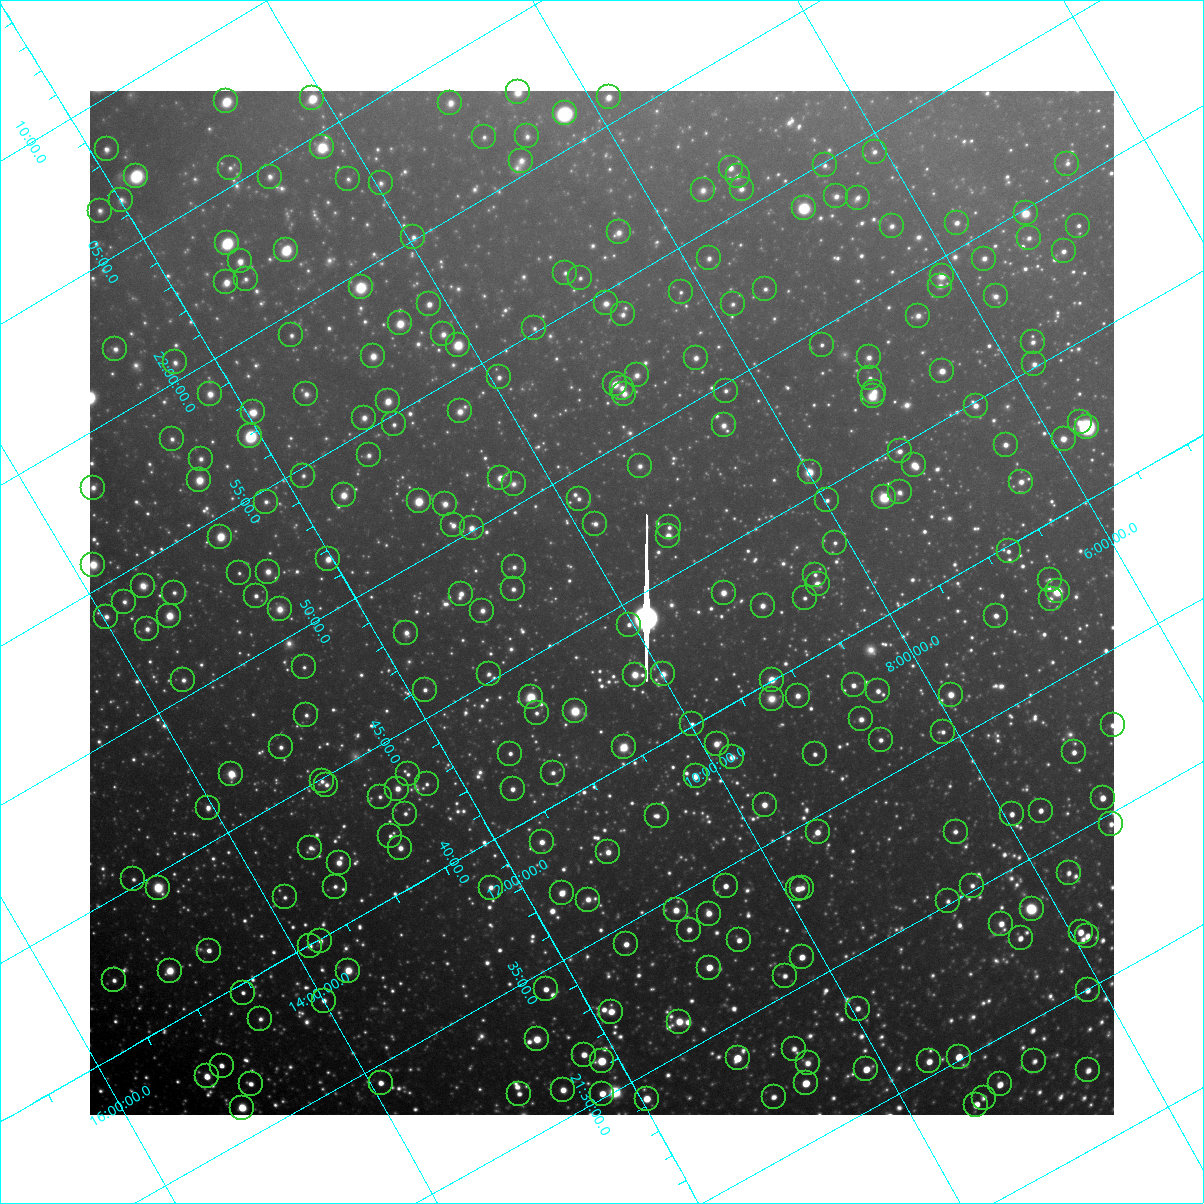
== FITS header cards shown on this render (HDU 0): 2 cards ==
NAXIS1  =                 1024 / Required FITS header
NAXIS2  =                 1024 / Required FITS header

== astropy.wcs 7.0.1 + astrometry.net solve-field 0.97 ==
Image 1024 x 1024 px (HDU 0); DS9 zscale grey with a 90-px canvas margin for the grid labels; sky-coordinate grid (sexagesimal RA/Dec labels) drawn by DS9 from the SOLVED WCS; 268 Tycho-2 reference stars matched to detected sources circled (green)
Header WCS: RA---TAN-SIP/DEC--TAN-SIP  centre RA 21:45:27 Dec +10:09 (326.36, +10.15 deg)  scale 31.7 arcsec/px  FOV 540.8' x 540.6'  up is +120 deg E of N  parity flipped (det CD > 0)
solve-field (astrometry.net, Tycho-2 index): VERIFIED the header's WCS against the Tycho-2 star catalogue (verified at 8 index scales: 11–298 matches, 0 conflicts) and refined it, rather than solving blind
Solved WCS: RA---TAN-SIP/DEC--TAN-SIP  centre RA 21:45:27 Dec +10:09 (326.36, +10.15 deg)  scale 31.7 arcsec/px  FOV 540.6' x 540.7'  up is +120 deg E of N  parity flipped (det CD > 0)
The solver's refit moves the header's centre by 1.4 arcsec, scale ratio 0.9998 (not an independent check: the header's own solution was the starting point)
Tycho-2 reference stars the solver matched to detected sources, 268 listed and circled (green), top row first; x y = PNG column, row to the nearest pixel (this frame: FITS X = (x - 90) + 1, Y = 1024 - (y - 91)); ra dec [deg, ICRS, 3 dp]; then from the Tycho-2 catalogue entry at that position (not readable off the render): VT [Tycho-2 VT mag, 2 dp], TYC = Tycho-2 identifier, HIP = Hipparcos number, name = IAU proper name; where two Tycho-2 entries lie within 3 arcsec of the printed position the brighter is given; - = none
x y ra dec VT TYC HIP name
518 92 330.663 +8.515 7.87 1135-27-1 - -
609 97 330.212 +7.852 7.99 1135-489-1 108663 -
312 98 331.544 +10.093 7.14 1140-1050-1 109117 -
226 101 331.914 +10.754 7.19 1140-823-1 109226 -
450 103 330.885 +9.071 8.43 1135-274-1 - -
565 113 330.288 +8.257 5.80 1135-877-1 108699 -
527 136 330.279 +8.644 8.92 1135-1052-1 108696 -
484 137 330.470 +8.972 9.38 1135-132-1 - -
322 147 331.130 +10.240 7.03 1139-952-1 108963 -
107 149 332.098 +11.870 8.47 1144-1408-1 - -
875 152 328.604 +6.084 8.94 557-543-1 108130 -
521 161 330.122 +8.796 9.16 1135-402-1 - -
1067 164 327.656 +4.681 9.41 552-1295-1 - -
825 165 328.721 +6.521 9.32 557-1015-1 - -
230 168 331.389 +11.026 9.31 1140-103-1 - -
731 168 329.124 +7.242 8.54 557-409-1 - -
136 176 331.761 +11.768 7.04 1144-731-1 109181 -
738 176 329.030 +7.228 9.31 557-67-1 - -
270 177 331.142 +10.766 8.79 1139-896-1 - -
348 179 330.766 +10.187 9.55 1139-1528-1 - -
381 183 330.587 +9.959 9.34 1139-435-1 - -
742 189 328.917 +7.254 8.76 557-367-1 108239 -
703 190 329.078 +7.554 9.29 1122-360-1 108286 -
836 196 328.434 +6.570 8.82 557-1163-1 - -
858 198 328.330 +6.415 9.07 557-1154-1 108038 -
121 200 331.643 +11.988 8.97 1144-1048-1 - -
804 208 328.491 +6.865 6.23 557-1205-1 108090 -
100 211 331.658 +12.197 9.12 1144-950-1 109154 -
1026 213 327.464 +5.213 7.46 552-597-1 107764 -
957 223 327.697 +5.774 8.46 556-1145-1 - -
892 226 327.961 +6.281 9.00 556-434-1 - -
1078 226 327.137 +4.868 9.06 552-1178-1 - -
619 232 329.133 +8.378 8.87 1122-558-1 - -
413 237 330.025 +9.954 9.04 1139-1487-1 - -
1029 238 327.261 +5.297 9.06 552-741-1 - -
227 243 330.829 +11.387 5.81 1143-506-1 108875 -
286 250 330.506 +10.974 6.35 1139-756-1 108766 -
1064 251 327.006 +5.094 8.92 552-507-1 - -
709 258 328.531 +7.808 9.04 1122-270-1 - -
984 259 327.301 +5.723 8.78 556-1279-1 - -
240 261 330.628 +11.371 8.12 1143-1366-1 108806 -
565 273 329.066 +8.963 9.42 1122-123-1 - -
942 276 327.357 +6.121 8.35 556-1339-1 - -
580 278 328.959 +8.872 9.29 1122-271-1 - -
246 279 330.467 +11.409 9.27 1143-1146-1 - -
226 282 330.530 +11.568 7.84 1143-1548-1 - -
940 286 327.289 +6.176 9.12 556-826-1 - -
361 287 329.882 +10.576 7.18 1139-929-1 108566 -
765 289 328.045 +7.516 9.13 1122-920-1 - -
681 292 328.398 +8.171 9.43 1122-1012-1 - -
996 296 326.963 +5.803 8.79 556-1033-1 - -
606 303 328.648 +8.792 8.92 1122-517-1 108143 -
429 304 329.441 +10.133 8.13 1139-161-1 108413 -
733 304 328.074 +7.831 9.56 1122-1192-1 - -
623 314 328.487 +8.711 8.75 1122-1459-1 - -
918 316 327.160 +6.475 9.03 556-798-1 - -
400 323 329.424 +10.440 7.34 1139-966-1 108408 -
534 328 328.779 +9.443 9.34 1126-1346-1 108187 -
443 334 329.145 +10.162 8.78 1126-1571-1 - -
291 335 329.826 +11.315 9.12 1143-602-1 - -
1033 342 326.449 +5.723 9.16 556-1133-1 - -
458 345 328.996 +10.097 7.17 1126-448-1 108263 -
822 345 327.364 +7.334 9.25 556-154-1 - -
115 349 330.524 +12.705 8.67 1143-619-1 108775 -
373 356 329.293 +10.790 8.23 1126-1585-1 - -
869 357 327.058 +7.032 8.69 556-232-1 107646 -
696 358 327.826 +8.347 8.61 1122-1390-1 107868 -
175 362 330.147 +12.316 8.98 1143-1525-1 - -
1034 364 326.275 +5.809 9.14 556-1374-1 - -
942 371 326.631 +6.535 7.87 556-959-1 - -
637 375 327.959 +8.873 8.94 1122-1065-1 - -
499 377 328.561 +9.930 8.85 1126-511-1 - -
870 378 326.895 +7.117 9.24 556-927-1 - -
615 384 327.986 +9.079 7.84 1122-901-1 107925 -
622 388 327.927 +9.042 8.41 1122-759-1 107902 -
726 391 327.438 +8.266 9.32 1121-1422-1 107754 -
874 392 326.771 +7.141 8.79 556-599-1 107559 -
210 394 329.744 +12.194 8.32 1143-700-1 - -
306 394 329.306 +11.466 8.99 1130-1729-1 108367 -
624 394 327.871 +9.050 8.72 1122-865-1 - -
873 396 326.745 +7.175 7.76 556-38-1 107549 -
388 401 328.881 +10.880 7.83 1126-16-1 108228 -
976 406 326.216 +6.433 8.14 555-962-1 - -
460 411 328.476 +10.380 8.40 1126-843-1 - -
253 412 329.406 +11.947 7.51 1143-1360-1 108396 -
364 418 328.861 +11.133 8.42 1126-988-1 - -
1080 422 325.633 +5.719 8.97 555-392-1 - -
394 424 328.673 +10.938 9.06 1126-1161-1 - -
724 425 327.183 +8.435 8.74 1121-640-1 - -
1087 427 325.564 +5.680 5.50 555-1663-1 107151 -
250 436 329.235 +12.076 5.54 1130-1972-1 108339 -
172 439 329.570 +12.682 9.19 1143-89-1 - -
1064 439 325.577 +5.912 7.62 555-42-1 107153 -
1006 445 325.785 +6.377 8.26 555-1244-1 - -
900 451 326.202 +7.209 8.37 555-43-1 - -
369 455 328.549 +11.266 9.03 1130-1398-1 - -
201 459 329.286 +12.554 9.19 1130-1806-1 - -
914 465 326.033 +7.158 7.49 555-887-1 - -
640 466 327.245 +9.253 9.14 1121-1093-1 107698 -
810 472 326.442 +7.988 7.33 1121-1547-1 107447 -
303 476 328.688 +11.853 9.33 1130-910-1 - -
500 478 327.781 +10.368 7.93 1126-1094-1 107858 -
199 480 329.127 +12.659 7.86 1130-1661-1 108307 -
1021 482 325.432 +6.421 8.47 555-1126-1 107107 -
514 484 327.674 +10.292 9.35 1126-794-1 - -
93 488 329.554 +13.494 8.59 1147-676-1 - -
900 492 325.888 +7.392 9.39 555-1089-1 - -
344 495 328.354 +11.634 7.92 1130-768-1 108051 -
884 497 325.916 +7.529 6.60 1121-1130-1 107271 -
579 499 327.266 +9.862 9.08 1125-1549-1 - -
827 500 326.146 +7.977 8.97 1121-1040-1 - -
419 501 327.966 +11.091 6.68 1126-413-1 107919 -
266 502 328.656 +12.253 9.21 1130-1130-1 - -
445 504 327.828 +10.902 8.34 1126-443-1 - -
595 524 326.999 +9.846 8.81 1125-2072-1 - -
453 525 327.624 +10.935 8.71 1126-185-1 107811 -
669 527 326.639 +9.299 9.28 1121-541-1 - -
472 528 327.521 +10.807 7.88 1126-200-1 107780 -
668 536 326.581 +9.342 7.67 1121-767-1 107495 -
220 537 328.592 +12.751 6.61 1130-233-1 108127 -
835 543 325.784 +8.103 9.27 1121-1170-1 - -
1009 551 324.954 +6.820 9.01 555-979-1 106962 -
328 559 327.928 +12.036 7.63 1130-1171-1 107903 -
93 565 328.956 +13.839 7.86 1134-801-1 108249 -
514 567 327.027 +10.656 8.98 1125-883-1 - -
268 572 328.105 +12.547 8.29 1130-1367-1 - -
239 573 328.224 +12.772 9.57 1130-1034-1 - -
815 575 325.626 +8.394 9.55 1121-354-1 - -
1050 580 324.555 +6.633 9.43 555-29-1 - -
818 584 325.547 +8.415 8.53 1121-838-1 107146 -
143 586 328.565 +13.557 8.64 1134-1052-1 - -
513 589 326.860 +10.760 8.69 1125-1069-1 - -
1058 591 324.432 +6.618 6.18 555-1661-1 106783 -
174 593 328.367 +13.351 9.42 1134-1772-1 - -
724 593 325.893 +9.172 7.87 1121-1053-1 - -
461 594 327.059 +11.178 8.21 1125-214-1 107647 -
256 596 327.971 +12.747 8.74 1130-61-1 - -
805 598 325.492 +8.575 9.15 1120-184-1 - -
1051 599 324.404 +6.710 9.47 555-121-1 - -
124 602 328.523 +13.767 9.10 1134-1030-1 - -
763 606 325.619 +8.931 8.31 1121-1005-1 107169 -
280 609 327.758 +12.626 8.82 1130-653-1 107848 -
482 611 326.832 +11.089 8.59 1125-836-1 - -
169 616 328.208 +13.489 7.47 1134-1169-1 108002 -
996 616 324.514 +7.195 8.65 555-129-1 - -
106 617 328.489 +13.969 9.00 1134-534-1 - -
629 625 326.068 +10.034 8.81 1125-2001-1 - -
147 629 328.207 +13.716 8.54 1134-1734-1 108001 -
406 633 327.003 +11.766 8.91 1129-1655-1 107628 -
304 667 327.195 +12.696 9.64 1129-1861-1 - -
489 674 326.312 +11.321 9.58 1129-445-1 - -
663 674 325.532 +9.992 8.47 1125-1426-1 - -
635 675 325.654 +10.208 7.59 1125-1349-1 107184 -
183 680 327.642 +13.668 9.02 1134-1771-1 - -
772 680 325.008 +9.185 6.99 1120-161-1 106981 -
854 685 324.603 +8.585 8.25 1120-776-1 106841 -
425 690 326.475 +11.877 8.86 1129-1994-1 107461 -
878 691 324.451 +8.423 8.48 1120-1518-1 - -
951 695 324.105 +7.883 7.80 1120-1401-1 106677 -
798 696 324.768 +9.056 8.54 1120-523-1 - -
531 697 325.943 +11.101 7.31 1125-772-1 107280 -
772 699 324.861 +9.270 9.03 1120-327-1 - -
575 711 325.637 +10.824 6.03 1125-925-1 107173 -
537 713 325.793 +11.127 9.33 1125-1382-1 - -
306 715 326.812 +12.891 9.42 1129-124-1 - -
861 719 324.306 +8.674 8.67 1120-470-1 - -
692 724 325.015 +9.987 8.96 1124-904-1 - -
1113 725 323.167 +6.786 9.30 554-1643-1 - -
943 732 323.851 +8.105 9.49 1120-1326-1 - -
881 740 324.062 +8.616 9.05 1120-1110-1 106664 -
717 744 324.754 +9.888 7.96 1124-1088-1 106895 -
281 747 326.676 +13.226 8.94 1133-839-1 - -
624 747 325.139 +10.612 7.03 1124-401-1 107028 -
1074 752 323.124 +7.195 8.75 554-1335-1 106357 -
510 754 325.597 +11.505 8.92 1129-433-1 - -
815 754 324.240 +9.181 8.97 1120-423-1 - -
732 757 324.581 +9.826 8.42 1124-1552-1 - -
553 773 325.256 +11.263 9.32 1128-1642-1 107062 -
231 774 326.693 +13.720 6.70 1133-1901-1 107531 -
408 774 325.892 +12.377 9.68 1129-1368-1 - -
696 776 324.599 +10.185 8.07 1124-2040-1 106839 -
322 781 326.224 +13.062 9.02 1129-572-1 107375 -
427 784 325.731 +12.276 9.54 1129-1271-1 - -
326 785 326.177 +13.043 9.32 1129-1881-1 - -
397 789 325.827 +12.518 7.90 1129-1437-1 107246 -
513 789 325.308 +11.643 8.44 1128-960-1 - -
380 797 325.842 +12.689 9.74 1129-466-1 - -
1103 798 322.650 +7.174 7.92 554-430-1 106195 -
765 805 324.071 +9.785 7.94 1124-1296-1 106666 -
208 808 326.534 +14.043 8.27 1133-1356-1 - -
1041 811 322.820 +7.700 8.56 1119-807-1 - -
405 814 325.596 +12.567 9.25 1129-928-1 - -
1012 814 322.917 +7.936 8.46 1119-251-1 - -
657 816 324.458 +10.655 9.09 1124-1349-1 - -
1111 824 322.413 +7.223 9.19 541-1777-1 - -
818 832 323.624 +9.500 7.96 1124-1756-3 106519 -
956 832 323.028 +8.442 9.21 1119-1340-1 106330 -
390 836 325.489 +12.781 9.10 1128-713-1 - -
542 842 324.765 +11.650 8.32 1128-1656-1 106902 -
310 848 325.756 +13.439 9.38 1133-215-1 - -
400 848 325.349 +12.756 8.46 1128-607-1 107085 -
608 852 324.392 +11.187 8.31 1124-939-1 106760 -
339 863 325.511 +13.289 8.27 1132-1070-1 107131 -
1069 873 322.220 +7.757 8.79 1119-1083-1 106054 -
133 879 326.307 +14.920 9.40 1133-234-1 107401 -
726 886 323.609 +10.435 8.15 1123-636-1 106516 -
972 886 322.538 +8.547 9.42 1119-762-1 - -
335 887 325.341 +13.420 9.35 1132-500-1 - -
158 888 326.131 +14.772 6.02 1133-1258-1 107350 -
491 888 324.638 +12.238 8.92 1128-1479-1 - -
802 888 323.260 +9.858 9.18 1123-178-1 106402 -
798 889 323.270 +9.894 8.31 1123-544-1 - -
562 893 324.277 +11.719 7.25 1128-522-1 106725 -
285 897 325.482 +13.851 9.47 1132-1278-1 - -
588 900 324.113 +11.545 8.65 1128-384-1 - -
948 901 322.524 +8.800 9.46 1119-248-1 - -
1032 909 322.103 +8.196 6.60 1119-873-1 106021 -
676 910 323.640 +10.919 7.97 1124-733-1 106526 -
709 914 323.472 +10.682 8.15 1123-1103-1 106471 -
1001 924 322.119 +8.489 8.72 1119-1471-1 - -
689 930 323.432 +10.902 8.70 1123-299-1 106460 -
1081 932 321.712 +7.921 8.04 1119-975-1 105896 -
1087 936 321.654 +7.885 8.33 1106-1193-1 - -
1021 938 321.924 +8.405 8.61 1119-1477-1 105968 -
739 940 323.130 +10.565 8.51 1123-791-1 - -
320 941 324.981 +13.768 8.78 1132-426-1 - -
626 944 323.594 +11.448 8.37 1127-998-1 - -
310 946 324.987 +13.872 8.91 1132-1844-1 - -
209 951 325.407 +14.659 8.35 1132-1853-1 107099 -
802 957 322.724 +10.157 7.89 1123-394-1 106221 -
709 968 323.049 +10.911 7.21 1123-293-1 106337 -
170 971 325.424 +15.042 7.37 1665-1289-1 107105 -
348 971 324.624 +13.684 7.76 1132-1964-1 106850 -
785 976 322.653 +10.369 8.94 1123-490-1 - -
114 980 325.600 +15.505 9.14 1665-297-1 - -
546 989 323.598 +12.257 8.11 1127-542-1 106513 -
1088 990 321.237 +8.117 8.61 1106-1220-1 - -
243 993 324.922 +14.581 9.05 1132-1367-1 - -
324 1001 324.498 +14.000 8.97 1132-724-1 - -
858 1009 322.085 +9.951 8.73 1123-2179-1 - -
611 1012 323.135 +11.851 7.92 1127-1372-1 106361 -
260 1019 324.636 +14.561 9.51 1132-561-1 - -
679 1022 322.758 +11.374 8.22 1127-1262-1 106232 -
537 1039 323.246 +12.540 7.50 1127-793-1 106397 -
794 1049 322.049 +10.611 8.80 1123-1730-1 106005 -
584 1055 322.919 +12.245 8.31 1127-98-1 - -
959 1057 321.274 +9.384 7.44 1110-2259-1 105747 -
738 1058 322.220 +11.085 7.37 1123-2302-1 106053 -
602 1061 322.790 +12.137 6.09 1127-2451-1 106243 -
929 1061 321.366 +9.630 8.34 1110-1509-1 105785 -
1034 1061 320.918 +8.825 8.95 1106-532-1 - -
808 1063 321.878 +10.568 9.03 1123-2112-1 105958 -
222 1066 324.444 +15.058 8.33 1665-1661-1 106788 -
866 1069 321.575 +10.145 7.61 1110-1135-1 105847 -
1088 1070 320.619 +8.454 8.69 1106-1846-1 105538 -
207 1076 324.424 +15.216 7.54 1665-1497-1 106775 -
381 1083 323.597 +13.920 8.24 1131-1258-1 106512 -
806 1083 321.728 +10.668 7.01 1123-1902-1 105902 -
251 1084 324.169 +14.913 8.47 1132-47-1 - -
1000 1084 320.886 +9.188 8.11 1106-85-1 - -
563 1090 322.735 +12.555 8.61 1127-501-1 106222 -
519 1094 322.899 +12.907 9.01 1127-183-1 106282 -
602 1094 322.535 +12.271 7.68 1127-856-1 106157 -
774 1097 321.763 +10.973 8.78 1123-1840-1 - -
984 1098 320.854 +9.369 8.95 1106-57-1 - -
647 1099 322.300 +11.953 7.47 1127-2231-1 106075 -
976 1105 320.831 +9.453 7.76 1110-1975-1 105597 -
242 1108 324.021 +15.082 6.62 1665-1555-1 106643 -